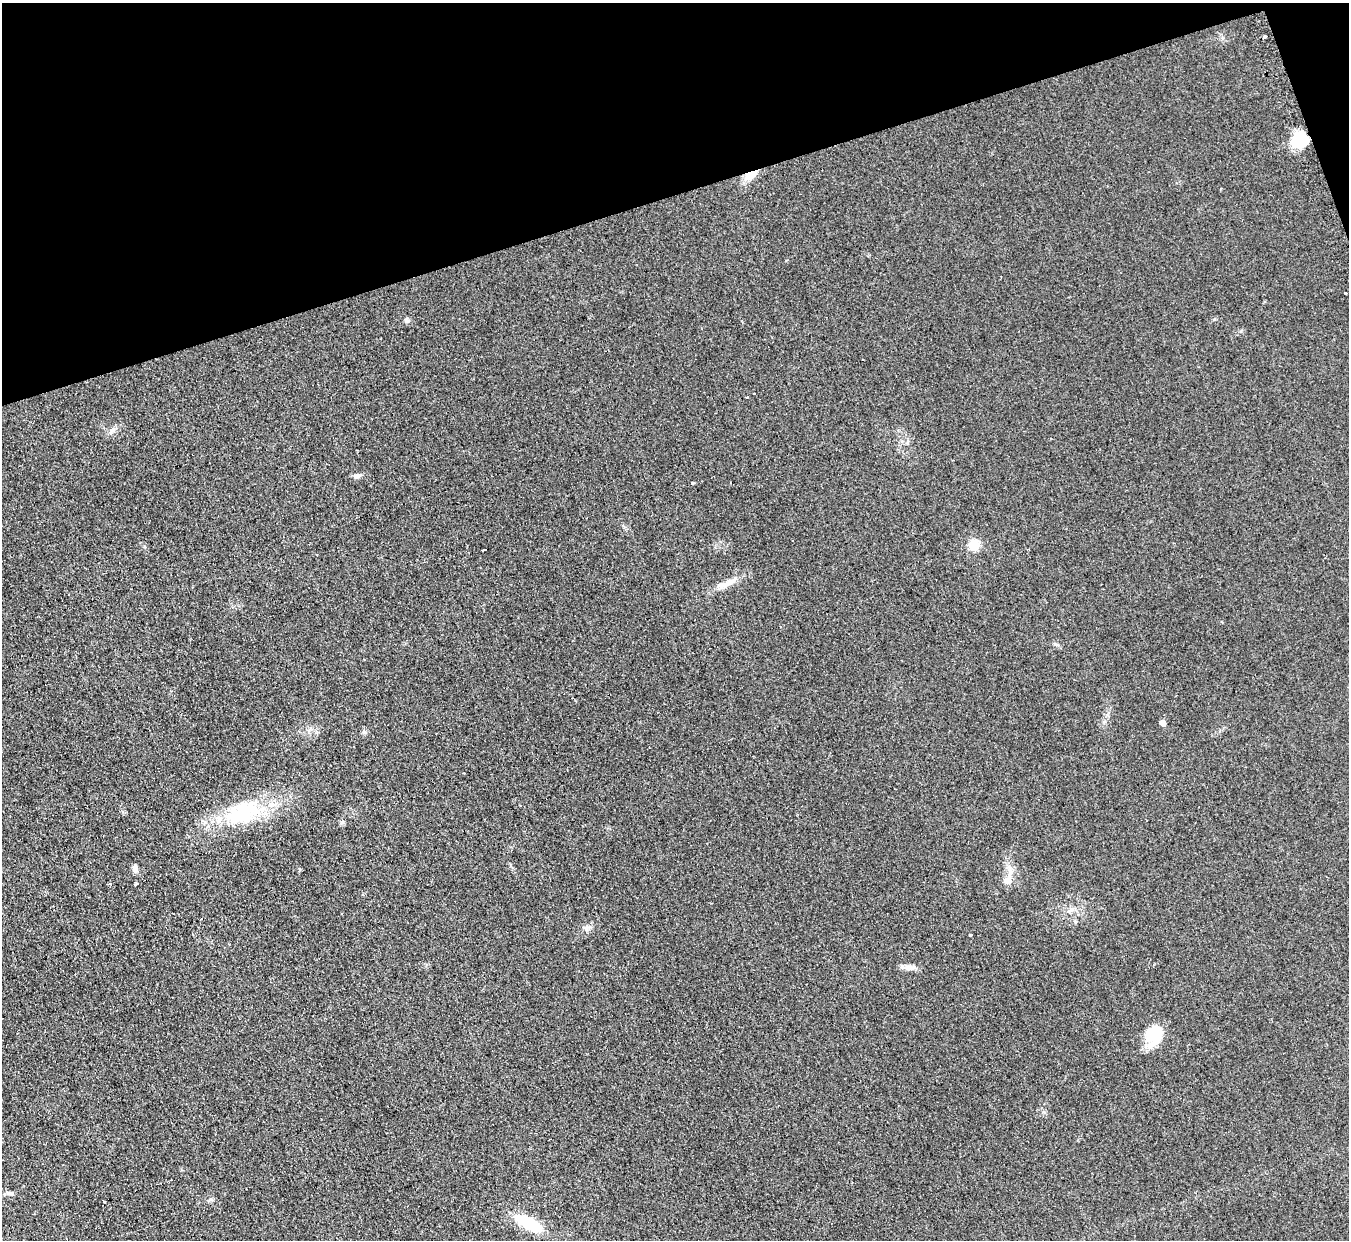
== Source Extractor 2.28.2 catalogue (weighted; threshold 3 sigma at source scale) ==
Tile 3 of 4 x 4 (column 3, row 1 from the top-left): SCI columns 2713-4059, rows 3991-5228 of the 5414 x 5374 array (HDU 1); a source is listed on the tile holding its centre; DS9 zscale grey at full resolution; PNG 1351 x 1242 px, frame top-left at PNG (2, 3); no overlay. Shown black and unused: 16% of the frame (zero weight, under 2 of 3 exposures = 2% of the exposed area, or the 3 px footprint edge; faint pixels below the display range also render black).
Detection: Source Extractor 2.28.2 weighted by HDU 2 'WHT'; one run over the whole footprint, this tile lists its part. Background 0.0903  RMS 0.011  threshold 0.0504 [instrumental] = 3 sigma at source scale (4.5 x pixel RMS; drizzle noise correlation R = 1.50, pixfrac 1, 0.05/0.05 arcsec/px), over >= 5 px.
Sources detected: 27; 2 cosmic-ray / hot-pixel residue — not listed; the other 25 listed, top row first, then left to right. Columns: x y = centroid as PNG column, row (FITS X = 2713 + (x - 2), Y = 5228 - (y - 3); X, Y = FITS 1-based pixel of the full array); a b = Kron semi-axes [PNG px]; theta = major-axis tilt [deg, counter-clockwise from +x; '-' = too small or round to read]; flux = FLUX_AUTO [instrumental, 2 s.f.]
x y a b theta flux
1264 36 3 3 - 3.5
1300 141 19 17 47 31
751 174 17 8 30 14
1345 293 3 3 - 6.3
407 320 7 6 - 3.1
863 359 3 2 - 2.3
747 397 3 3 - 1.4
357 476 11 6 11 3.4
693 483 4 3 - 9.7
974 545 6 5 - 80
485 549 4 3 - 13
726 584 24 7 21 12
1163 723 5 4 - 9.5
242 813 50 28 21 87
135 869 9 6 -77 4.5
1007 881 12 11 - 8.7
110 883 3 3 - 3.7
135 884 4 3 - 5.3
1071 910 7 4 71 2.6
970 934 3 3 - 10
910 967 17 7 -5 6.6
1154 1035 22 18 63 35
10 1193 12 5 8 3
104 1201 3 3 - 3.3
529 1223 28 11 -28 52
Overlapping masked pixels (flux is a lower limit): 2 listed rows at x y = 1300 141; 751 174
Unlisted compact peaks at least as high as the median listed source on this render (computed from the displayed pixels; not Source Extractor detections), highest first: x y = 364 732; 1055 644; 342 822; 1214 319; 1075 922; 1043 1112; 586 928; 1241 331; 144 546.